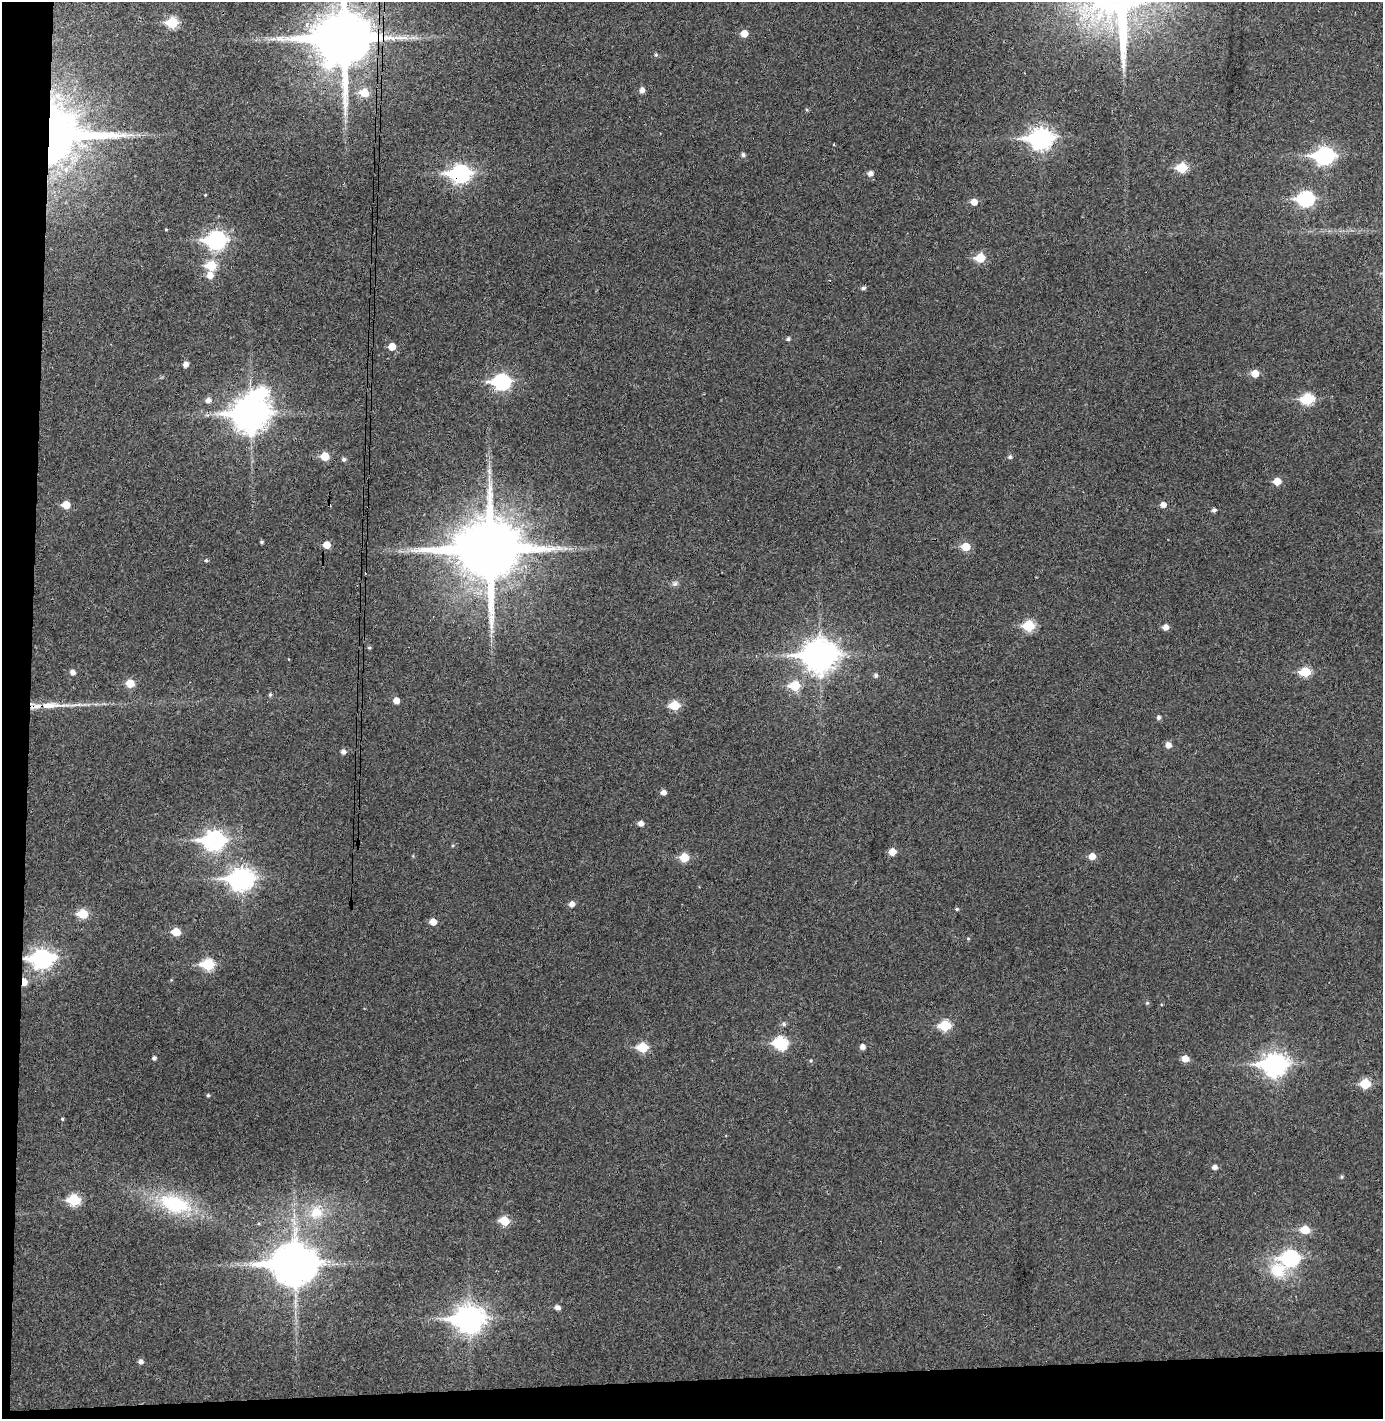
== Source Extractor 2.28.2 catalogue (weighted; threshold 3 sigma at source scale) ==
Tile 7 of 3 x 3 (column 1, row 3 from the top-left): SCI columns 73-1453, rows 57-1473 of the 4290 x 4366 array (HDU 1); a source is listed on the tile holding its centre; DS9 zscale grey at full resolution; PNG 1385 x 1421 px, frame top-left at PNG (2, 2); no overlay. Shown black and unused: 5% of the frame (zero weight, under 3 of 4 exposures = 6% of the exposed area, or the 3 px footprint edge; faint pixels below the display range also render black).
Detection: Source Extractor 2.28.2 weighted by HDU 2 'WHT'; one run over the whole footprint, this tile lists its part. Background 0.0837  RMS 0.0062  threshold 0.0281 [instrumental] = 3 sigma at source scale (4.5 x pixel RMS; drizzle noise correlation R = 1.50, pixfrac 1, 0.05/0.05 arcsec/px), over >= 5 px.
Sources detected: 108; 1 inside a brighter object's white glare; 2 cosmic-ray / hot-pixel residue — not listed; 1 inside a brighter listed object's ellipse — not listed separately; the other 104 listed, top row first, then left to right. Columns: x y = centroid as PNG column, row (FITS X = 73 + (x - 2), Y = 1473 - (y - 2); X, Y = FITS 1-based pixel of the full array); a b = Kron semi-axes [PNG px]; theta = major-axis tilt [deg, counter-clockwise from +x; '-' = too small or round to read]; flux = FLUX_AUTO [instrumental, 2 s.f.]
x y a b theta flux
172 23 6 6 - 34
744 33 6 5 - 7.3
344 38 18 17 - 4500
273 39 8 4 0 2
656 55 5 4 - 0.91
642 90 6 5 - 3
364 93 6 6 - 15
60 135 58 45 7 350
1041 139 10 8 2 330
743 155 5 5 - 1.6
1324 156 9 7 4 200
1182 168 6 6 - 27
460 173 10 8 2 210
870 174 6 5 - 3
205 195 3 2 - 0.45
1305 199 8 7 - 110
974 202 6 5 - 6.1
166 229 4 3 - 0.47
216 240 9 8 - 200
980 258 7 6 - 18
211 266 6 6 - 23
210 275 7 6 - 5.8
863 288 6 4 23 1.5
788 339 5 5 - 1.2
392 347 6 6 - 8.2
185 364 5 5 - 3.2
1255 373 6 5 - 9.5
501 382 9 7 1 120
1307 399 7 6 - 40
208 400 6 6 - 2.9
250 414 13 11 2 1200
325 456 6 6 - 13
1010 457 5 5 - 1.7
344 459 5 5 - 1.5
489 471 10 5 -64 2
1277 481 6 5 - 8.8
66 505 6 5 - 10
1163 505 5 5 - 3.9
1214 510 5 4 - 1.9
261 542 4 4 - 1
327 545 6 6 - 7
966 547 6 5 - 15
559 548 11 7 -8 3.4
490 550 19 18 - 6000
206 560 4 4 - 1
675 583 8 7 - 1.9
1029 626 6 6 - 35
1165 627 6 5 - 3.9
369 648 5 4 - 0.86
820 656 13 11 3 950
72 672 6 5 - 2.7
1305 672 6 5 - 28
876 675 6 5 - 1.5
130 683 6 6 - 12
795 686 6 6 - 24
270 695 5 4 - 0.97
396 700 6 5 - 4.7
52 705 44 8 0 15
675 705 6 5 - 21
1158 717 5 5 - 1.6
1168 745 6 6 - 4
343 752 5 5 - 2.5
663 792 5 5 - 3.1
641 823 5 5 - 3.3
214 840 10 8 0 260
892 852 6 5 - 7.7
1092 856 6 6 - 6
684 857 6 6 - 16
241 879 11 8 2 390
572 904 5 5 - 3.6
957 909 4 4 - 0.95
83 914 6 6 - 23
433 922 5 5 - 6.3
176 932 6 5 - 14
968 938 5 3 - 0.58
42 959 10 8 2 270
208 964 7 6 - 41
24 982 6 4 -87 9.7
1147 1003 5 5 - 0.92
784 1024 6 6 - 1.6
945 1026 6 6 - 32
780 1043 8 7 - 56
643 1047 7 6 - 23
862 1047 5 5 - 3
154 1058 4 4 - 1.7
1185 1058 6 5 - 7.8
811 1061 5 4 - 0.8
1275 1065 11 8 2 380
1365 1084 6 6 - 23
208 1095 4 4 - 0.96
62 1119 4 4 - 0.71
1215 1167 6 5 - 2.7
1342 1177 5 4 - 0.95
74 1200 7 6 - 38
174 1204 41 21 -18 49
316 1212 20 17 48 15
504 1221 6 6 - 17
1305 1230 7 6 - 15
1290 1258 9 8 - 120
294 1264 15 12 0 2100
1278 1270 22 21 - 21
557 1308 6 5 - 3
469 1319 12 9 0 630
141 1362 5 5 - 2.2
Overlapping masked pixels (flux is a lower limit): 7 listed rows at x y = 344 38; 60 135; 460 173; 250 414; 42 959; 24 982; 294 1264
Isophote crosses this tile's border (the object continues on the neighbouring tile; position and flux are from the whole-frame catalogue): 1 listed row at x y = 344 38